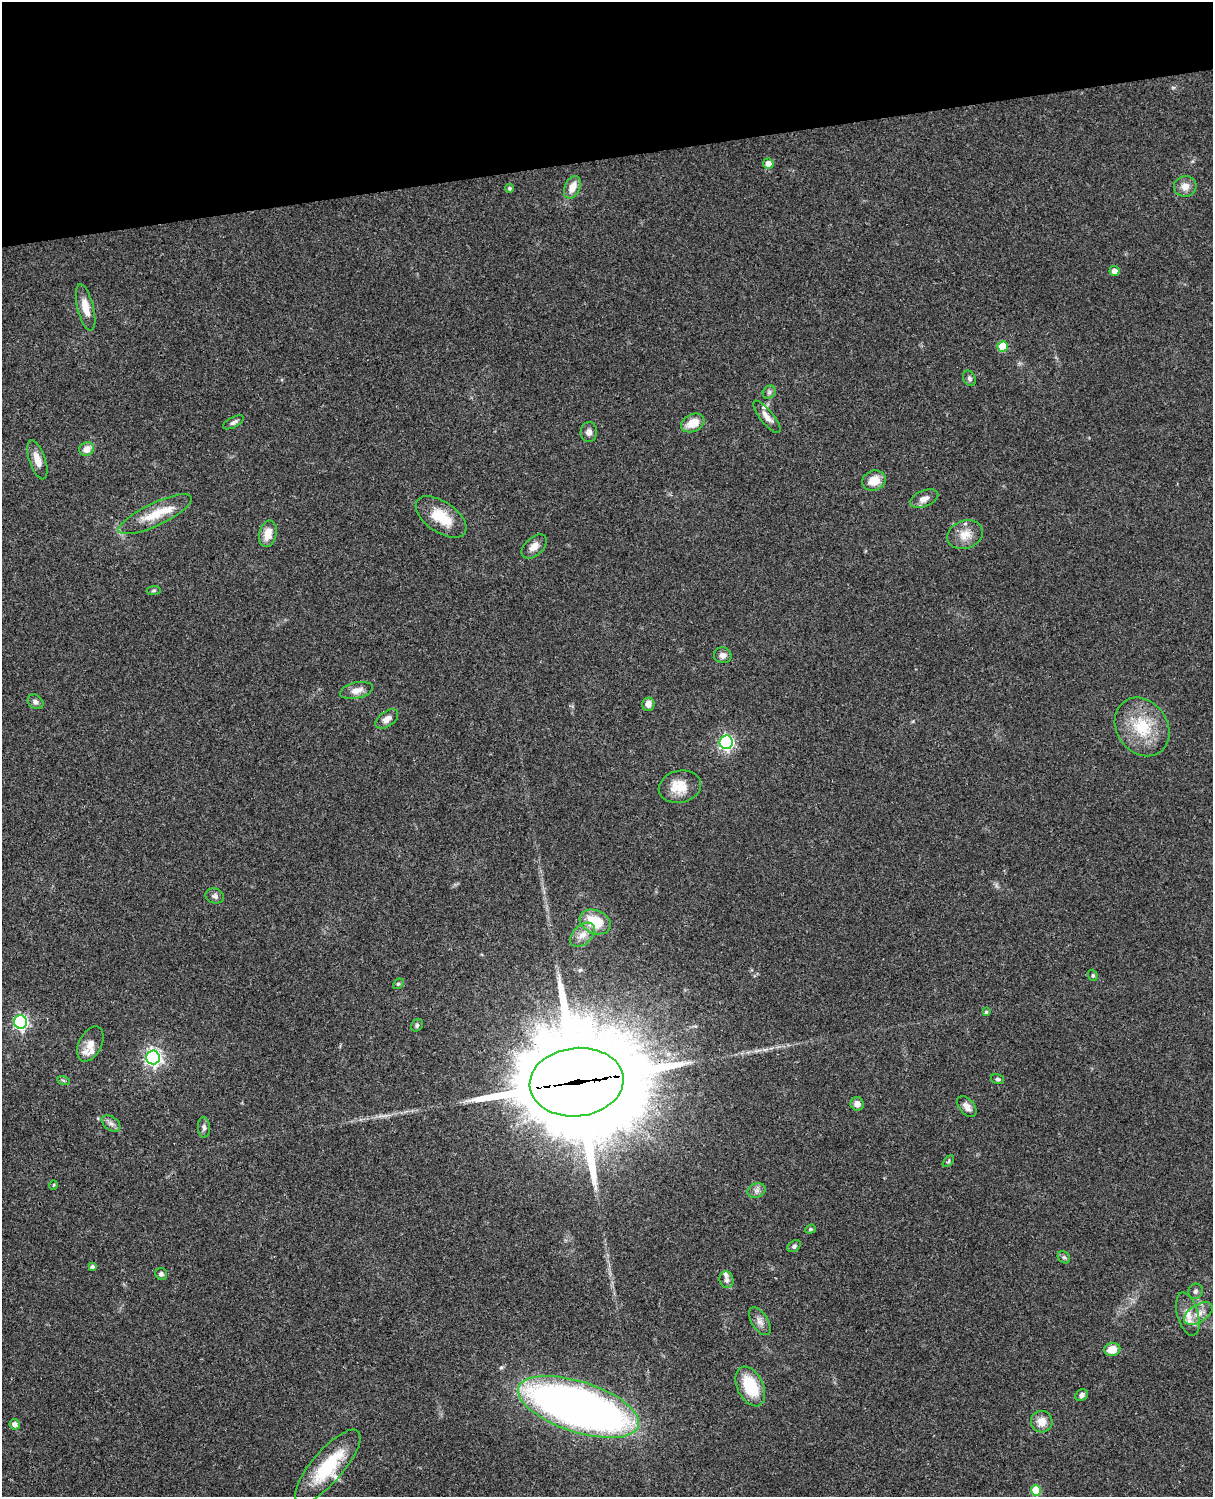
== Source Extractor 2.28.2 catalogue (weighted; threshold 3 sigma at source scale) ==
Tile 3 of 4 x 3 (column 3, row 1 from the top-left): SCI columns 2547-3757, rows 3269-4763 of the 5088 x 4927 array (HDU 1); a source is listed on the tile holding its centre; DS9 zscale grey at full resolution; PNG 1215 x 1499 px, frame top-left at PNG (2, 2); each listed source drawn as its Kron ellipse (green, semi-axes under 4 px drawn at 4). Shown black and unused: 10% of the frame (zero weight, under 3 of 4 exposures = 6% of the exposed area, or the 3 px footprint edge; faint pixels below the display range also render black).
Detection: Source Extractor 2.28.2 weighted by HDU 2 'WHT'; one run over the whole footprint, this tile lists its part. Background 0.107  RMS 0.0065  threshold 0.0293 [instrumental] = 3 sigma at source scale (4.5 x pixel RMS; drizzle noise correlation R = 1.50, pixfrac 1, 0.05/0.05 arcsec/px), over >= 5 px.
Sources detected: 75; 6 inside a brighter listed object's ellipse — not listed separately; the other 69 listed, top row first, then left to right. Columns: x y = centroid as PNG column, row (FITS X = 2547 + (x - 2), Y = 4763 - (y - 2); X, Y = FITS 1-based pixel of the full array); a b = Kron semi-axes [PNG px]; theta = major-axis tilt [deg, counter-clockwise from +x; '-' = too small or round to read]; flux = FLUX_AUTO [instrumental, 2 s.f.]
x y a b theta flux
768 164 5 5 - 4.8
1185 186 11 10 - 5.1
572 187 12 7 65 7.2
509 188 4 4 - 1.3
1114 271 5 5 - 3.6
86 307 24 8 -76 9.2
1003 346 5 5 - 20
969 378 8 6 -59 1.6
769 392 7 6 - 1.6
767 417 20 6 -51 5
234 422 11 5 28 1.9
693 423 12 8 26 10
589 432 10 8 87 3.1
87 449 7 6 - 6.1
37 460 20 8 -71 6.5
874 481 12 10 19 9.2
924 499 15 8 22 4.4
155 514 40 11 25 17
441 517 29 15 -35 19
268 534 13 8 77 8.7
965 535 18 14 20 9.2
534 546 15 9 42 5.3
154 590 7 4 6 1
723 655 9 8 - 3.4
357 690 17 8 13 6
35 702 8 6 -33 2.4
648 704 6 6 - 4.2
387 719 13 7 36 4.7
1142 727 31 25 -55 30
726 742 7 6 - 140
680 787 21 16 13 12
215 896 9 7 -18 2
595 922 16 11 -23 20
582 935 14 9 44 6.1
1093 975 6 4 -70 0.99
398 984 6 4 43 0.94
986 1012 4 4 - 1
21 1022 7 6 - 140
417 1025 6 5 - 1.4
90 1044 19 11 63 7.3
153 1057 7 7 - 240
997 1079 7 5 -16 1.1
63 1080 6 4 -20 0.91
577 1082 47 34 6 18000
857 1104 7 6 - 3.8
967 1106 12 7 -51 3.8
111 1124 10 7 -36 2.6
204 1127 10 6 -88 2.1
948 1161 7 4 47 0.93
54 1185 5 3 - 0.55
756 1191 9 7 19 2.7
810 1229 5 4 - 0.81
794 1246 7 5 37 1.4
1064 1257 7 5 -41 1.3
92 1266 4 4 - 1.5
161 1274 6 5 - 1.9
726 1280 8 7 - 2.4
1195 1291 8 7 - 1.8
1188 1314 22 10 -74 7.8
1198 1314 16 9 32 6.7
760 1321 15 8 -58 4
1112 1349 8 6 11 9.5
750 1387 21 13 -64 28
1082 1395 6 5 - 1.9
579 1407 63 25 -18 500
1042 1422 11 10 - 6.9
15 1424 5 5 - 3.2
328 1466 46 16 49 36
1036 1490 5 5 - 22
Overlapping masked pixels (flux is a lower limit): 1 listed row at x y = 577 1082